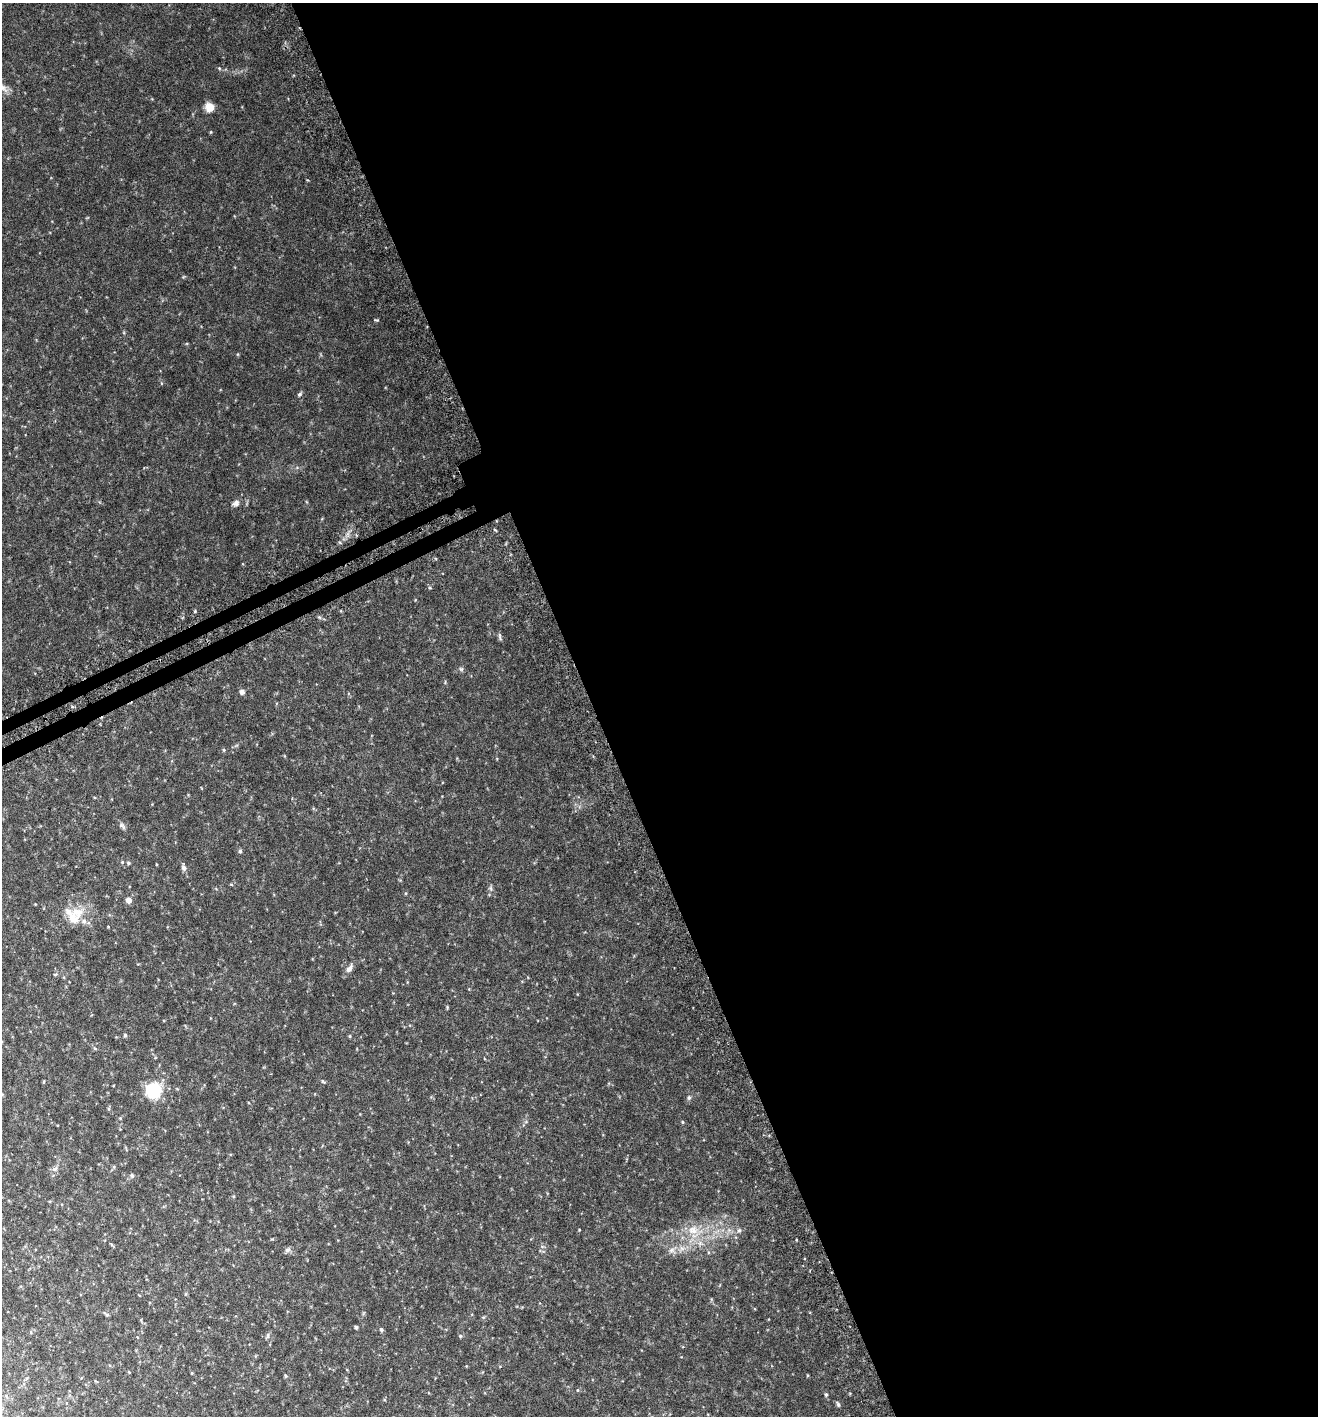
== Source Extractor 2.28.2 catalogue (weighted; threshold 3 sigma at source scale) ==
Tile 8 of 4 x 4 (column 4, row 2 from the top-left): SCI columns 4152-5467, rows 2867-4280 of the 5597 x 5730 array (HDU 1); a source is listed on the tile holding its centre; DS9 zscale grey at full resolution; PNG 1320 x 1418 px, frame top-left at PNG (2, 3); no overlay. Shown black and unused: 56% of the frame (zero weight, under 3 of 6 exposures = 3% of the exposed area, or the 3 px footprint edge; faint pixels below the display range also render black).
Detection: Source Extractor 2.28.2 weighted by HDU 2 'WHT'; one run over the whole footprint, this tile lists its part. Background 0.0507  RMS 0.0049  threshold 0.0201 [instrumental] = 3 sigma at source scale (4.09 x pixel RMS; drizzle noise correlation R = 1.36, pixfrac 0.8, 0.0396/0.0396 arcsec/px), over >= 5 px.
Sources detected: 36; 2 inside a brighter listed object's ellipse — not listed separately; the other 34 listed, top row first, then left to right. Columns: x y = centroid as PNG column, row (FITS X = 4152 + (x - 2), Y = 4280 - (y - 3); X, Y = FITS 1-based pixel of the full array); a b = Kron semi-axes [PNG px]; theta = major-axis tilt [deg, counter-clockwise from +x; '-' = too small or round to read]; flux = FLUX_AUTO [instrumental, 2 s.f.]
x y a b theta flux
209 107 6 5 - 11
300 394 6 4 28 0.71
236 503 8 6 43 1.5
500 636 11 3 -80 0.73
461 669 5 5 - 0.66
242 692 5 5 - 1.8
224 750 5 4 - 0.44
122 826 13 3 -45 1
240 851 5 5 - 0.62
122 862 5 4 - 0.51
128 863 5 4 - 0.68
184 868 7 5 -81 1.4
128 900 5 5 - 2.6
77 913 18 13 -18 7.7
349 969 12 6 53 1.9
125 1035 5 5 - 0.58
323 1082 6 3 -20 0.5
153 1090 14 14 - 19
689 1098 6 5 - 0.84
683 1122 5 3 - 0.36
132 1175 5 5 - 0.88
693 1230 14 10 -19 5
739 1230 6 5 - 0.79
288 1250 7 6 - 1.1
671 1250 7 6 - 1.3
107 1315 5 4 - 0.59
356 1327 3 3 - 0.84
381 1330 5 4 - 0.69
268 1335 7 4 72 0.69
460 1336 5 3 - 0.44
286 1376 5 4 - 0.51
578 1390 5 3 - 0.33
826 1394 5 4 - 0.59
838 1404 7 4 -69 0.73
Unlisted compact peaks at least as high as the median listed source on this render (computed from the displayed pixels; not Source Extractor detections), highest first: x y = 377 320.